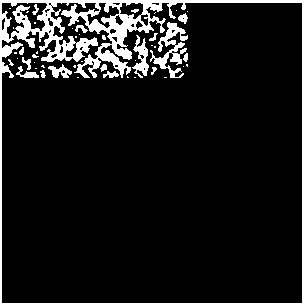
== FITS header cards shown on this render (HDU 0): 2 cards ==
NAXIS1  =                  300
NAXIS2  =                  300

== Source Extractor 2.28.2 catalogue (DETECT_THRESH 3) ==
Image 300 x 300 px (HDU 0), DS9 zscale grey, 1 PNG px = 1 image px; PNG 304 x 304 px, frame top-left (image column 1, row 300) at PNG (2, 3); no overlay
Background 0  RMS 0.32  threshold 0.972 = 3 sigma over >= 5 px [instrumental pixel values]
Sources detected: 11; all 11 listed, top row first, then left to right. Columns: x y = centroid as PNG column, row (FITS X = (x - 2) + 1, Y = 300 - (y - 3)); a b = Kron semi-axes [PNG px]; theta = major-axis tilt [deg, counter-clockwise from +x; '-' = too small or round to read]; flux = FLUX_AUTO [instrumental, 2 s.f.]
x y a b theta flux
145 6 4 3 - 20
83 14 4 3 - 31
123 26 7 6 - 59
92 27 6 5 - 110
32 45 4 3 - 23
180 45 3 3 - 26
6 50 6 6 - 680
119 52 5 5 - 33
77 56 6 5 - 610
175 58 5 4 - 130
28 76 5 4 - 24
At the frame edge (FLAGS 8, measured only in part): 1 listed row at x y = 6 50